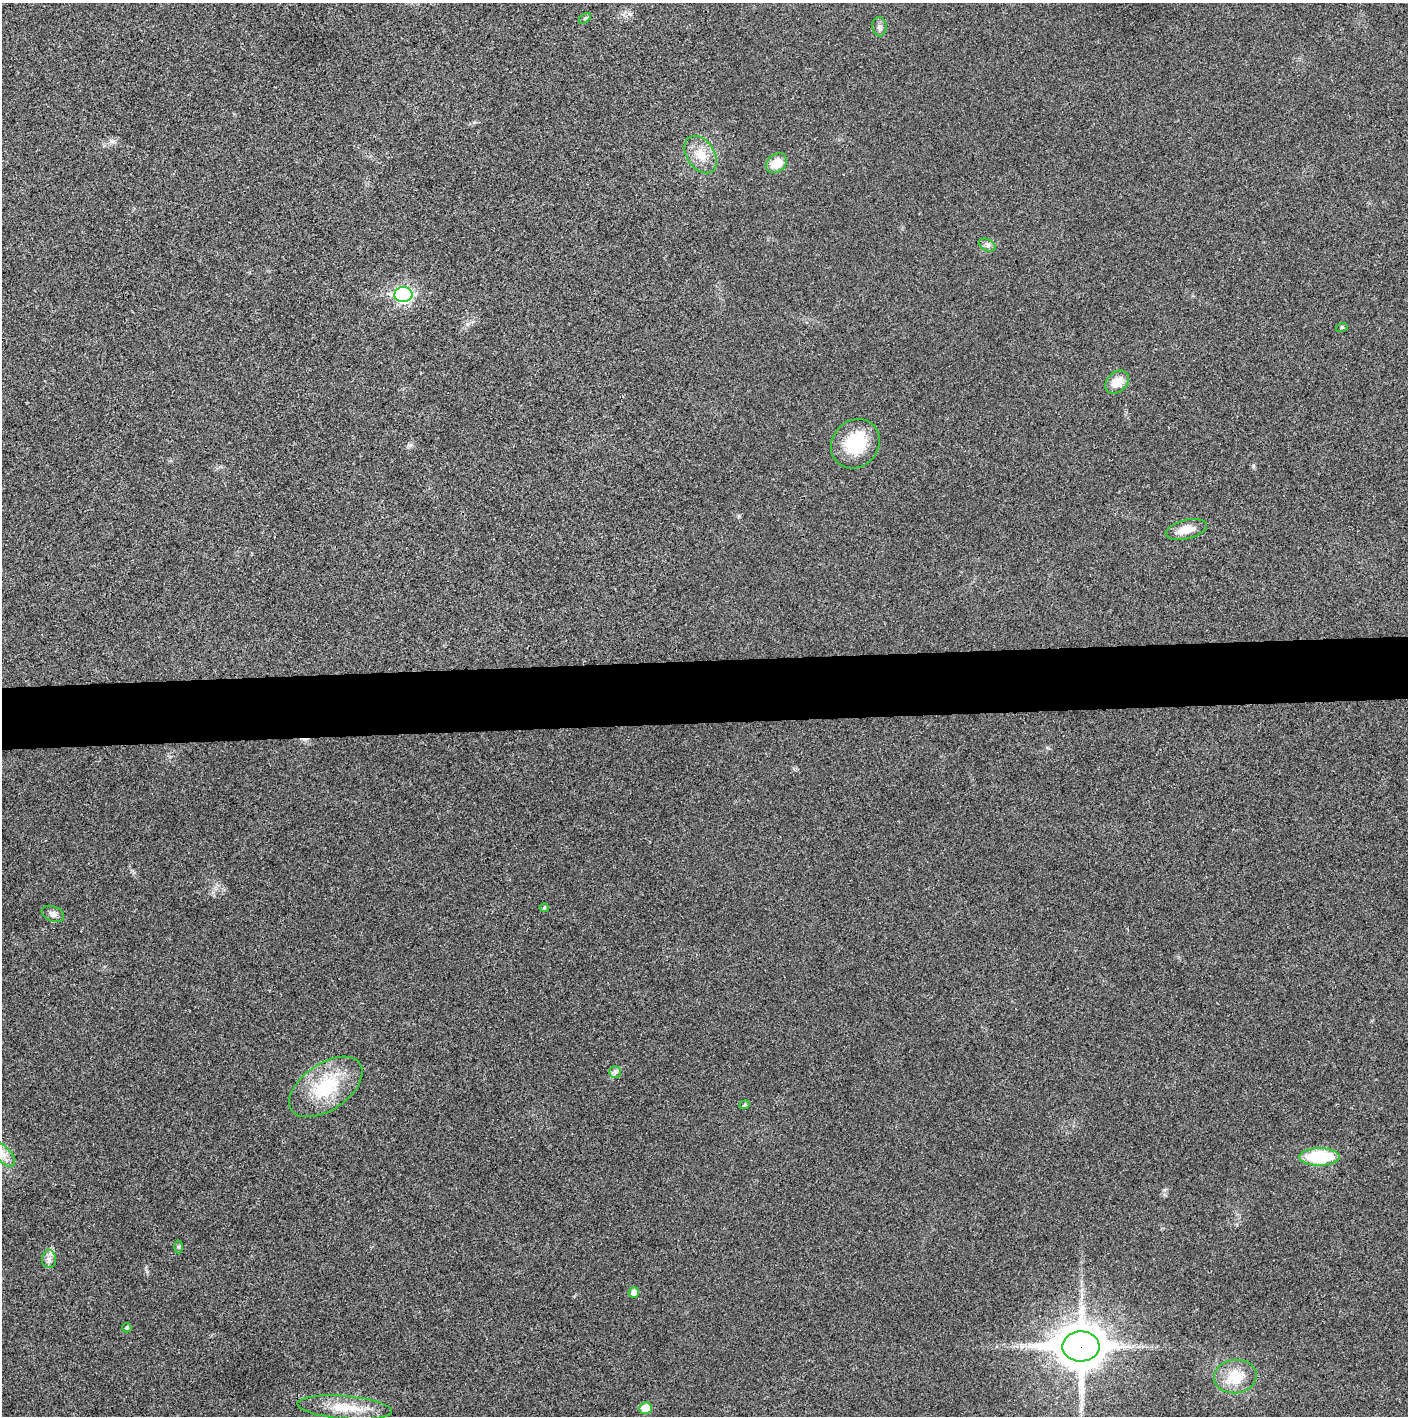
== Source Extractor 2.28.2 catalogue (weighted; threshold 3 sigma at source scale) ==
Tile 5 of 3 x 3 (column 2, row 2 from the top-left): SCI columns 1407-2812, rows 1415-2828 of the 4221 x 4243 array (HDU 1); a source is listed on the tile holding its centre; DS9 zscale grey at full resolution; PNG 1410 x 1418 px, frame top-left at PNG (2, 3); each listed source drawn as its Kron ellipse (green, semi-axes under 4 px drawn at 4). Shown black and unused: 4% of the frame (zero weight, under 3 of 4 exposures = <1% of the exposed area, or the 3 px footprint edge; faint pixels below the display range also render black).
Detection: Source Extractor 2.28.2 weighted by HDU 2 'WHT'; one run over the whole footprint, this tile lists its part. Background 0.0253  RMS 0.0059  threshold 0.0267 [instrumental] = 3 sigma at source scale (4.5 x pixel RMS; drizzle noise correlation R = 1.50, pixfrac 1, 0.05/0.05 arcsec/px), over >= 5 px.
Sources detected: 26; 1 cosmic-ray / hot-pixel residue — neither listed nor drawn; the other 25 listed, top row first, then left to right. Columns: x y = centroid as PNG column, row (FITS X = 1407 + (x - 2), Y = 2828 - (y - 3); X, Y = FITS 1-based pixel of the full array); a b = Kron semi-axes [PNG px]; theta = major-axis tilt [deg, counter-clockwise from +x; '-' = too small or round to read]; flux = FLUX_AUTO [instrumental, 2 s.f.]
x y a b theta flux
585 18 7 3 37 0.81
879 27 10 7 -85 2.2
701 155 20 14 -55 11
776 163 11 8 39 11
987 245 9 5 -25 1.8
403 295 9 7 6 140
1342 327 6 3 19 0.68
1117 382 13 9 43 9.2
855 444 26 23 49 29
1186 529 21 9 14 8.3
544 908 4 4 - 0.69
53 914 11 7 -22 2.6
615 1072 6 6 - 1.6
326 1087 41 23 35 34
745 1105 5 4 - 0.79
3 1154 15 7 -46 5.1
1319 1157 20 8 0 36
179 1247 6 4 90 0.86
49 1259 9 7 90 2.6
634 1292 5 5 - 3.8
127 1328 4 4 - 0.99
1081 1346 18 15 2 2100
1235 1377 21 16 6 17
345 1407 47 11 -5 18
646 1408 6 6 - 11
Overlapping masked pixels (flux is a lower limit): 1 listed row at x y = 1081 1346
Isophote crosses this tile's border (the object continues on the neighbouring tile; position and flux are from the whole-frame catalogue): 1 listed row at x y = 3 1154
Unlisted compact peaks at least as high as the median listed source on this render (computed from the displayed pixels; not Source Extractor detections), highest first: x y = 1164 1190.